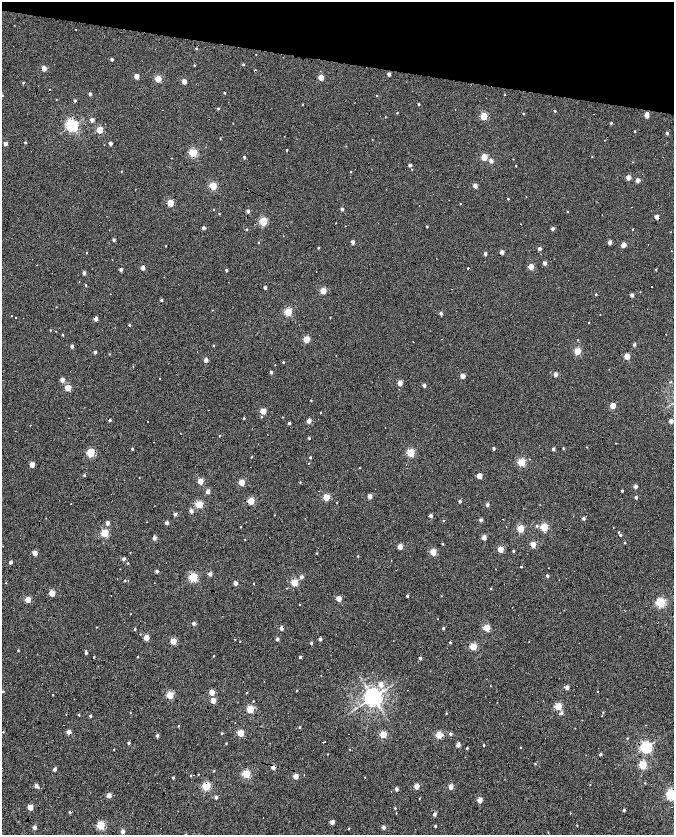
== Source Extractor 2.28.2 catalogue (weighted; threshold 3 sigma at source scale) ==
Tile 2 of 4 x 4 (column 2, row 1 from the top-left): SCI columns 1349-2691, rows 5276-6940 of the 5378 x 7161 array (HDU 1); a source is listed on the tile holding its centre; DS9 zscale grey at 2 x 2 block average (1 PNG px = mean of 2 x 2 image px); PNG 676 x 837 px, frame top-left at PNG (2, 2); no overlay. Shown black and unused: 12% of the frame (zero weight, under 7 of 14 exposures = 4% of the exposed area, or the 3 px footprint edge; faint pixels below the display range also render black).
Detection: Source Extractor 2.28.2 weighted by HDU 2 'WHT'; one run over the whole footprint, this tile lists its part. Background -0.013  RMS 0.0053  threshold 0.0217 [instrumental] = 3 sigma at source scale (4.09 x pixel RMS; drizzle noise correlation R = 1.36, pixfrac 0.8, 0.0396/0.0396 arcsec/px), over >= 5 px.
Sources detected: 395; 51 cosmic-ray / hot-pixel residue — not listed; the other 344 listed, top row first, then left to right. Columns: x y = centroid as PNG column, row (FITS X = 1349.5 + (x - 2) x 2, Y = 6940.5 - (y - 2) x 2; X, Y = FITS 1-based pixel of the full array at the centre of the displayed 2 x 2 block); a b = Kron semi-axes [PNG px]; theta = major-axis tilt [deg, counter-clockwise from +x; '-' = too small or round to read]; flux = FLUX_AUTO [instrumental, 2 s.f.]
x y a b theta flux
196 48 3 2 - 1.4
256 54 2 2 - 0.37
112 59 2 2 - 2.7
243 64 2 2 - 1.8
194 65 2 2 - 1
44 68 3 2 - 16
389 74 2 2 - 5.6
136 76 3 2 - 15
321 77 3 2 - 21
158 79 3 3 - 36
184 81 3 2 - 14
23 83 3 3 - 1
224 93 2 2 - 1.5
90 94 2 2 - 4.2
2 95 2 2 - 0.61
376 95 2 2 - 0.59
505 95 2 2 - 0.59
56 99 2 2 - 0.57
75 101 2 2 - 2.3
302 104 2 2 - 0.67
218 108 3 2 - 1.3
163 110 2 2 - 0.53
555 111 2 2 - 2.1
397 113 2 2 - 0.76
523 113 2 2 - 1.3
647 113 2 2 - 2.3
594 114 2 2 - 0.58
647 115 3 2 - 12
484 116 3 3 - 60
385 117 2 2 - 0.57
92 120 3 2 - 6.9
611 123 2 2 - 3.1
72 125 4 3 - 260
99 130 3 3 - 46
635 131 2 2 - 1.1
667 133 3 2 - 4
25 142 2 2 - 1.8
5 143 2 2 - 6.9
110 143 2 2 - 6.4
287 150 2 2 - 1.5
193 153 3 3 - 90
244 157 4 2 - 1.6
484 157 3 3 - 44
592 157 2 2 - 0.69
171 158 2 2 - 0.4
491 161 2 2 - 9.3
410 165 2 2 - 5.1
516 166 2 2 - 0.92
351 171 2 2 - 1
121 172 2 2 - 0.47
628 177 3 2 - 12
637 180 2 2 - 9.5
213 186 3 3 - 62
475 186 2 2 - 12
526 197 2 2 - 0.45
508 199 2 2 - 1.3
170 203 3 3 - 44
460 204 2 2 - 0.59
342 209 2 2 - 5.4
214 210 2 2 - 0.73
248 211 3 3 - 4.3
567 212 2 2 - 0.85
219 214 2 2 - 0.8
657 217 2 2 - 11
263 221 3 3 - 84
336 223 2 2 - 0.41
345 226 2 2 - 0.4
427 226 2 2 - 1.2
203 228 2 2 - 5.5
552 228 2 2 - 5.5
632 229 2 2 - 0.82
113 240 2 2 - 3.2
259 242 2 2 - 0.81
352 242 2 2 - 8.6
609 242 2 2 - 9.4
623 245 3 2 - 18
165 246 3 2 - 0.7
318 248 2 2 - 1.6
539 249 2 2 - 6.6
671 251 2 2 - 0.37
502 252 2 2 - 10
86 253 2 2 - 0.86
485 254 2 2 - 6.4
545 263 2 2 - 8.6
531 266 3 2 - 22
143 267 2 2 - 11
468 268 2 2 - 1.5
656 269 3 2 - 0.98
121 270 2 2 - 5.3
226 270 2 2 - 3.2
316 271 2 2 - 0.41
84 273 2 2 - 6.6
86 285 3 2 - 1.1
265 288 2 2 - 5
323 291 3 3 - 33
596 294 2 2 - 1.5
632 295 2 2 - 7.5
161 300 2 2 - 2.3
212 310 2 2 - 0.45
288 312 3 3 - 69
441 313 2 2 - 5.3
600 314 2 2 - 0.43
12 315 2 2 - 0.65
16 317 2 2 - 6.8
330 317 2 2 - 0.77
96 319 3 2 - 9.1
589 323 2 2 - 0.6
129 325 2 2 - 1.7
50 330 2 2 - 0.63
56 331 2 2 - 0.47
666 334 2 2 - 0.46
62 335 2 2 - 1.2
306 339 3 3 - 41
578 340 2 2 - 0.69
413 342 2 2 - 0.74
213 345 3 2 - 0.88
634 345 2 2 - 4.8
72 346 2 2 - 6.1
577 351 3 3 - 49
95 352 3 2 - 4
109 354 2 2 - 0.78
336 355 2 2 - 0.4
627 356 3 2 - 27
206 360 3 2 - 8
283 362 2 2 - 1.2
275 365 2 2 - 0.4
133 366 2 2 - 0.54
70 371 2 2 - 0.35
271 372 2 2 - 3.9
555 374 2 2 - 11
463 376 3 2 - 15
160 378 2 2 - 0.63
62 380 2 2 - 10
400 383 2 2 - 15
424 385 2 2 - 6.2
68 388 3 3 - 35
311 400 2 2 - 0.98
613 406 3 2 - 23
263 411 3 3 - 25
320 412 2 2 - 0.79
261 417 3 2 - 1
283 417 2 2 - 0.5
244 418 2 2 - 1.3
110 420 2 2 - 3.3
148 421 2 2 - 0.47
309 421 2 2 - 13
671 421 2 2 - 11
289 423 2 2 - 4.5
309 438 2 2 - 1.5
616 443 2 2 - 0.58
587 447 2 2 - 0.54
493 448 2 2 - 4.7
563 448 2 2 - 1.2
132 449 2 2 - 1.8
553 449 2 2 - 6
91 453 3 3 - 84
411 453 3 3 - 77
251 457 2 2 - 0.95
310 457 2 2 - 2
521 462 3 3 - 78
308 463 2 2 - 0.62
32 464 3 2 - 18
359 468 2 2 - 0.54
84 475 3 2 - 1.8
479 476 3 2 - 22
200 481 3 2 - 28
242 482 3 3 - 28
300 482 2 2 - 0.93
635 486 2 2 - 8.1
208 491 2 2 - 9.1
622 491 2 2 - 2.3
111 494 2 2 - 1.8
370 496 2 2 - 14
326 497 3 3 - 42
636 497 2 2 - 5.2
251 501 3 3 - 49
460 501 2 2 - 4
337 502 2 2 - 0.65
71 504 2 2 - 0.54
199 504 3 3 - 70
487 505 2 2 - 8.7
191 511 2 2 - 8.7
175 514 2 2 - 6.3
274 515 2 2 - 0.54
431 516 2 2 - 7.5
46 518 2 2 - 0.39
583 518 2 2 - 4.7
443 520 2 2 - 0.97
481 520 2 2 - 5.3
147 522 2 2 - 0.35
107 523 2 2 - 8.9
167 523 2 2 - 6
536 526 3 3 - 1.6
241 527 2 2 - 0.49
544 527 3 3 - 63
520 529 3 3 - 57
618 532 3 2 - 1
105 533 3 3 - 74
620 535 2 2 - 2.2
484 537 2 2 - 17
154 538 2 2 - 9.9
349 538 2 2 - 0.83
245 540 2 2 - 0.47
625 543 3 2 - 0.93
442 544 2 2 - 1.5
533 544 3 2 - 23
400 547 3 2 - 19
500 549 3 3 - 33
513 551 2 2 - 1.7
433 552 3 3 - 37
35 553 2 2 - 15
317 553 3 2 - 0.78
358 556 2 2 - 1
124 559 2 2 - 5.3
11 562 2 2 - 5.4
128 563 2 2 - 1.1
521 567 2 2 - 1.6
157 571 2 2 - 4.2
210 574 2 2 - 9.6
547 576 2 2 - 3.6
301 577 2 2 - 7.9
193 578 3 3 - 120
125 580 2 2 - 1.2
294 582 3 3 - 54
6 583 2 2 - 0.51
235 583 2 2 - 11
253 584 2 2 - 0.79
287 588 2 2 - 0.52
491 588 2 2 - 0.78
52 593 3 3 - 34
407 596 2 2 - 2.8
441 596 2 2 - 0.49
339 598 3 2 - 21
28 600 3 3 - 34
661 603 3 3 - 130
300 604 2 2 - 0.55
131 614 2 2 - 0.45
438 619 2 2 - 0.44
194 623 2 2 - 4.8
96 627 2 2 - 0.61
281 628 2 2 - 10
443 628 2 2 - 2.1
487 628 3 3 - 46
135 629 2 2 - 1.4
146 637 3 2 - 23
235 639 2 2 - 0.49
277 639 2 2 - 4.6
320 639 2 2 - 4.5
173 641 3 3 - 38
240 641 2 2 - 0.61
450 642 2 2 - 2.3
311 643 2 2 - 2.7
473 647 3 3 - 49
18 650 3 2 - 0.93
86 653 3 2 - 3
214 656 2 2 - 0.76
138 657 2 2 - 0.84
300 657 2 2 - 2.9
420 658 2 2 - 4.5
381 684 3 3 - 12
567 687 2 2 - 9.5
384 690 7 5 21 5.4
407 690 2 2 - 2.2
3 691 3 3 - 1.1
297 691 2 2 - 1.6
597 691 2 2 - 0.59
212 692 3 2 - 19
246 693 2 2 - 0.7
53 695 2 2 - 0.73
170 695 3 3 - 56
373 697 4 4 - 880
213 700 3 3 - 23
253 701 2 2 - 0.78
558 706 3 3 - 58
250 709 3 3 - 64
603 712 3 2 - 0.56
130 713 2 2 - 0.61
446 713 2 2 - 1
561 713 3 3 - 4.2
79 715 2 2 - 1.3
90 716 2 2 - 3.1
646 725 2 2 - 0.35
178 726 2 2 - 0.93
300 727 2 2 - 1.7
575 728 2 2 - 0.39
3 732 2 2 - 0.89
69 732 3 2 - 12
222 733 2 2 - 1.5
240 733 3 3 - 46
383 734 3 3 - 51
450 734 2 2 - 3.9
157 735 2 2 - 5.2
439 735 3 3 - 46
627 738 3 2 - 0.69
325 742 2 2 - 0.53
128 743 2 2 - 3.4
226 743 2 2 - 0.94
458 745 2 2 - 11
483 745 2 2 - 1.6
520 747 2 2 - 0.89
646 747 3 3 - 240
467 748 2 2 - 1.9
350 749 2 2 - 0.53
114 750 2 2 - 0.78
328 754 2 2 - 0.75
600 754 2 2 - 4.5
535 764 3 3 - 1
643 765 3 3 - 69
273 767 3 2 - 11
54 769 2 2 - 5.5
214 771 3 2 - 0.74
198 774 2 2 - 0.74
246 774 3 3 - 85
191 776 3 2 - 0.7
296 776 2 2 - 20
365 777 2 2 - 0.52
173 778 2 2 - 2.8
645 783 2 2 - 0.63
590 785 2 2 - 0.52
36 786 2 2 - 8.5
206 786 3 3 - 85
416 786 3 2 - 16
451 787 3 2 - 20
396 789 2 2 - 7.2
671 794 3 3 - 200
109 795 3 2 - 17
216 797 2 2 - 4.8
480 800 2 2 - 20
30 807 3 2 - 23
672 807 2 2 - 0.85
395 808 3 3 - 1.1
624 810 2 2 - 3.3
70 812 3 2 - 2.3
396 813 3 2 - 0.61
570 813 2 2 - 0.49
435 814 2 2 - 8.7
332 822 2 2 - 15
101 825 3 3 - 79
577 825 2 2 - 0.51
435 826 2 2 - 2.3
34 827 2 2 - 8.8
384 827 2 2 - 7.6
348 828 2 2 - 0.66
122 831 2 2 - 11
Overlapping masked pixels (flux is a lower limit): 16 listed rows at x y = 44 68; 99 130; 193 153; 657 217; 502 252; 96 319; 110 420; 154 538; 193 578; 281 628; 69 732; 273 767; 206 786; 671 794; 70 812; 435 814
Isophote crosses this tile's border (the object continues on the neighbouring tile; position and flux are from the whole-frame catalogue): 2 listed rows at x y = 2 95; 671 794
Diffuse or blended objects may show on this block-average render without a row.